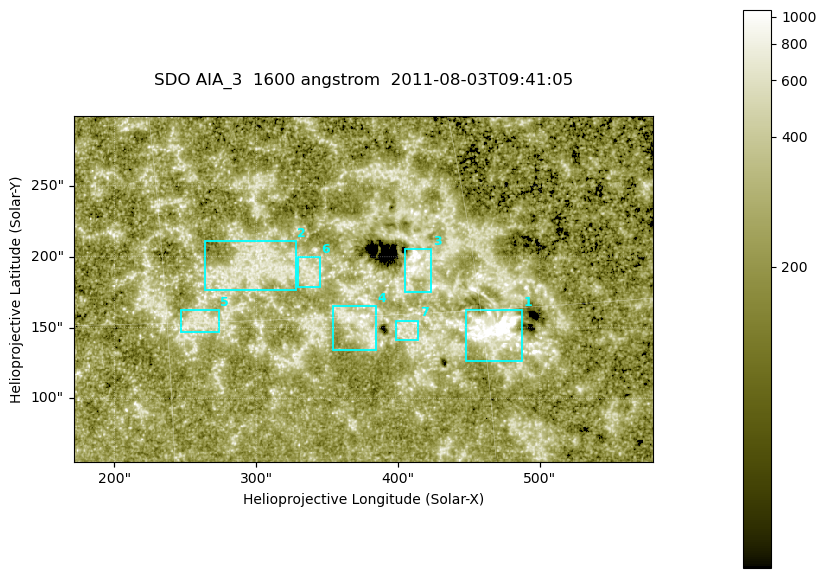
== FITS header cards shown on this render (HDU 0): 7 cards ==
TELESCOP= 'SDO     '           /
INSTRUME= 'AIA_3   '           /
WAVELNTH=                 1600 /
WAVEUNIT= 'angstrom'           /
DATE-OBS= '2011-08-03T09:41:05.120' /
CTYPE1  = 'HPLN-TAN'           /
CTYPE2  = 'HPLT-TAN'           /

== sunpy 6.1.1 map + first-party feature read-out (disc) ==
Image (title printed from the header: SDO AIA_3  1600 angstrom  2011-08-03T09:41:05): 670 x 401 px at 0.609 arcsec/px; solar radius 945 arcsec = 1552 px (partial field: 3.6% of the solar disc is inside the frame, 100% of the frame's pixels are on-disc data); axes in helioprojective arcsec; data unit not stated in the header (colour bar unlabelled)
Pointing: header CRPIX1/2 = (2047.81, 2050.03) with CRVAL1/2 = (0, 0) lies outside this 670 x 401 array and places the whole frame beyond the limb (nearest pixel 1.39 R_sun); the SolarSoft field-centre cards XCEN/YCEN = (375.4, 177.3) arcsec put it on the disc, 1927 arcsec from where CRPIX/CRVAL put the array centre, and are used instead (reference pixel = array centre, CRVAL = XCEN/YCEN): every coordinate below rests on XCEN/YCEN
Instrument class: DISC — disc imager (sunpy class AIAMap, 1600 A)
Bright regions (active regions / flare kernels): reference = the on-disc median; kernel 5 px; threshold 5 sigma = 347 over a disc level ~223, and >= 1.15x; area >= 268 px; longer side >= 5 px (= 3 arcsec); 7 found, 7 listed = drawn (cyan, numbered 1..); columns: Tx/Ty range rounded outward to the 2 arcsec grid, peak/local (2 s.f.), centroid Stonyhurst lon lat
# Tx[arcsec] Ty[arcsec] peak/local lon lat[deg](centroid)
1 448..488 126..164 11 +31 +14
2 264..328 176..212 3.4 +19 +17
3 404..424 174..206 7.6 +27 +17
4 354..386 134..166 4.6 +24 +15
5 246..274 146..164 3.4 +16 +15
6 330..346 178..200 3.3 +22 +17
7 398..416 140..156 3.3 +26 +14